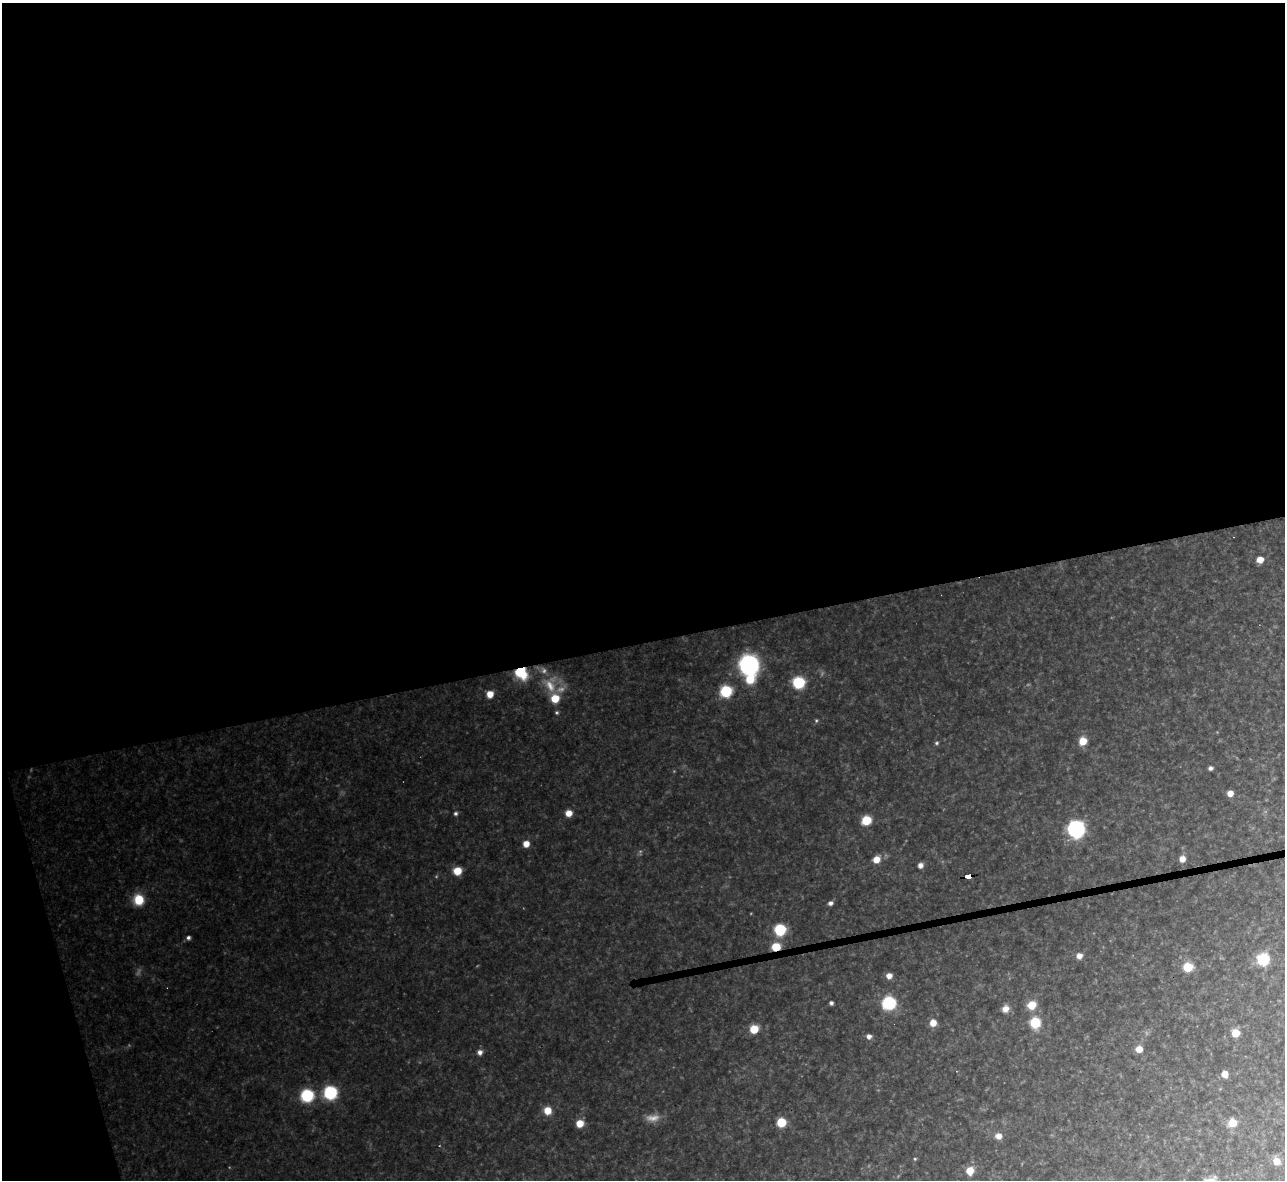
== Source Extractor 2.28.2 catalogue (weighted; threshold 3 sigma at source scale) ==
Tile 1 of 4 x 4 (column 1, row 1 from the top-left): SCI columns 1-1283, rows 3678-4855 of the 5133 x 5115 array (HDU 1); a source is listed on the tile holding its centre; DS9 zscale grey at full resolution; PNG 1287 x 1182 px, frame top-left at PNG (2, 3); no overlay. Shown black and unused: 56% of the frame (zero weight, under 3 of 4 exposures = <1% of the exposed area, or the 3 px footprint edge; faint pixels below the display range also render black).
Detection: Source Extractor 2.28.2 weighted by HDU 2 'WHT'; one run over the whole footprint, this tile lists its part. Background 0.325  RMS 0.019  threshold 0.0868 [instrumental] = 3 sigma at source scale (4.5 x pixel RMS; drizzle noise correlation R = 1.50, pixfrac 1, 0.05/0.05 arcsec/px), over >= 5 px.
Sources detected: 58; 4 too faint to see at this stretch — not listed; the other 54 listed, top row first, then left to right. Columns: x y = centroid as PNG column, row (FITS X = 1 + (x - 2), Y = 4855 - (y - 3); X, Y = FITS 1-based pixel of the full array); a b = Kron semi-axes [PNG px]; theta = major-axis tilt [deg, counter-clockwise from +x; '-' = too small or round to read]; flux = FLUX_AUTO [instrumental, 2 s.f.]
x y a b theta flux
1260 560 6 5 - 19
749 665 10 10 - 480
521 673 15 12 -42 55
750 679 10 9 - 35
799 683 7 7 - 120
726 691 7 7 - 110
490 694 6 6 - 20
555 698 8 7 - 36
816 720 5 3 - 2.1
1083 741 7 6 - 29
937 743 5 4 - 2.6
1210 768 5 4 - 4.8
1230 793 5 5 - 13
456 813 5 5 - 3.7
568 813 6 6 - 17
866 820 7 6 - 47
1076 829 11 11 - 200
526 844 6 6 - 17
876 859 7 6 - 19
1182 859 6 5 - 14
920 865 6 5 - 7.7
457 871 7 6 - 31
968 876 6 4 9 94
139 900 9 8 - 51
830 903 5 5 - 5.8
780 930 7 7 - 100
188 937 5 5 - 4.6
776 947 7 6 - 46
1079 956 6 6 - 12
1263 959 7 7 - 110
1188 967 6 6 - 57
889 976 6 6 - 11
831 1003 4 4 - 4
889 1003 7 7 - 190
1032 1005 8 7 - 29
1005 1009 9 8 - 11
933 1023 6 6 - 19
1035 1023 8 7 - 60
754 1029 6 6 - 45
1235 1033 5 5 - 59
869 1036 5 5 - 8.1
1139 1049 6 6 - 16
480 1052 6 6 - 7.3
1225 1074 6 6 - 15
330 1092 9 9 - 110
307 1095 7 7 - 150
548 1110 7 7 - 27
781 1122 6 6 - 62
580 1123 6 6 - 26
1233 1123 7 7 - 28
998 1136 8 7 - 11
915 1159 4 4 - 2.1
1276 1161 7 6 - 17
970 1171 7 6 - 28
Overlapping masked pixels (flux is a lower limit): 3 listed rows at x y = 521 673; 968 876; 776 947